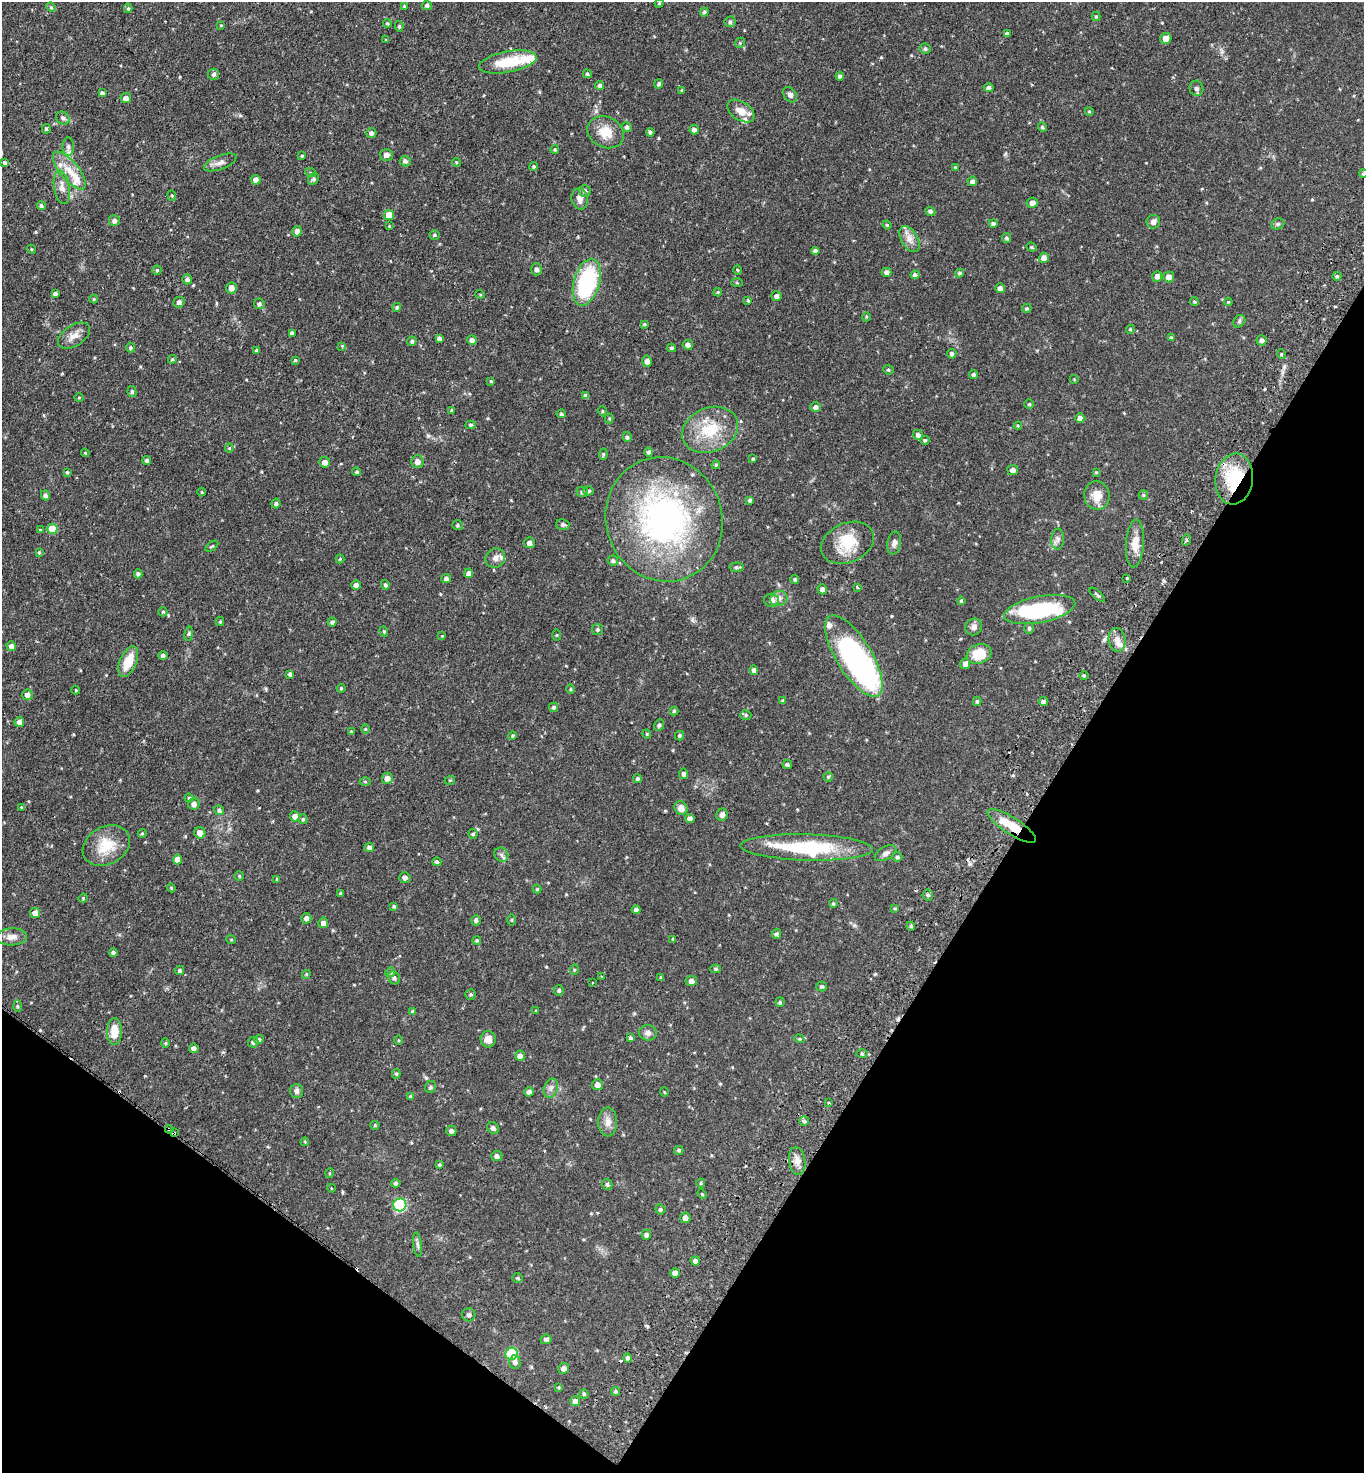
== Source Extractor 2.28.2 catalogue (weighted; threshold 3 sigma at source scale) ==
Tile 15 of 4 x 4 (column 3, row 4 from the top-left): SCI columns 2924-4285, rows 36-1506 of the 5986 x 5954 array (HDU 1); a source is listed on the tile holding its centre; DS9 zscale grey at full resolution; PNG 1366 x 1475 px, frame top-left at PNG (2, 2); each listed source drawn as its Kron ellipse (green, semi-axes under 4 px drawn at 4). Shown black and unused: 29% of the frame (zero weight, under 2 of 3 exposures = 3% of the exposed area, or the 3 px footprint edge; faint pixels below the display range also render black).
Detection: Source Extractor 2.28.2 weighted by HDU 2 'WHT'; one run over the whole footprint, this tile lists its part. Background 0.0878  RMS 0.0066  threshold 0.0297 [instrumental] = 3 sigma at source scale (4.5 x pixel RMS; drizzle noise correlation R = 1.50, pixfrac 1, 0.05/0.05 arcsec/px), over >= 5 px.
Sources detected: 380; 3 inside a brighter object's white glare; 8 cosmic-ray / hot-pixel residue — neither listed nor drawn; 10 inside a brighter listed object's ellipse — not listed separately; the other 359 listed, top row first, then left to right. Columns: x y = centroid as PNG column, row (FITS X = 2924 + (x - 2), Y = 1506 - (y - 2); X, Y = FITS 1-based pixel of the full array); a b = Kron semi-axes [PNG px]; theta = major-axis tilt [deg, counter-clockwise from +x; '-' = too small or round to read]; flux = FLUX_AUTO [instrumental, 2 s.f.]
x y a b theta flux
659 3 4 4 - 0.69
427 5 5 4 - 1.3
404 6 4 4 - 0.73
51 7 5 4 - 0.76
128 8 4 4 - 0.83
704 12 4 4 - 1.3
1096 16 5 4 - 0.78
730 22 5 5 - 1.6
387 24 4 3 - 0.72
221 25 4 3 - 0.54
399 26 5 4 - 0.83
1007 34 4 4 - 1.7
1166 38 6 5 - 4.4
386 39 3 2 - 0.52
740 43 5 4 - 0.81
925 49 5 5 - 1.1
508 62 29 10 10 21
214 74 5 5 - 1.5
587 74 4 4 - 1.1
840 76 4 4 - 1.5
659 84 5 4 - 1.4
600 85 4 4 - 1.3
989 88 5 4 - 1.9
1196 88 8 7 - 2.2
682 90 4 4 - 0.66
102 93 4 4 - 1.4
790 95 8 6 -52 1.9
126 98 5 5 - 3
741 111 15 9 -33 6.3
1089 111 4 4 - 0.7
63 118 7 6 - 1.6
627 127 5 4 - 1.9
1042 127 5 4 - 1.1
46 129 5 4 - 0.97
694 130 5 4 - 1.8
606 132 19 15 -25 11
650 132 4 3 - 1.2
371 133 5 5 - 1.9
68 147 9 6 88 2.3
555 150 4 3 - 0.7
386 155 6 6 - 2.9
302 156 3 3 - 0.81
405 161 5 5 - 1.8
5 162 3 3 - 2.7
220 162 17 7 21 3.5
456 162 4 3 - 0.61
534 166 4 4 - 1
955 167 3 3 - 0.58
69 171 23 9 -50 9.6
311 173 5 3 - 0.6
1363 174 4 4 - 1.1
313 179 6 5 - 1.3
256 180 5 4 - 3.4
972 181 5 4 - 1.7
62 187 17 8 -80 4.6
585 191 6 5 - 1.4
172 195 5 4 - 0.78
580 199 10 8 -76 3.6
1032 203 6 5 - 2.5
41 205 5 4 - 1.3
930 211 5 4 - 1.2
389 215 5 5 - 7.6
114 221 5 5 - 2.1
1153 222 7 6 - 2.9
993 223 4 4 - 1.5
1278 224 7 5 21 1.1
887 225 4 4 - 0.75
389 226 4 4 - 0.52
297 231 5 5 - 2.9
434 235 5 4 - 0.82
1006 238 5 4 - 1.2
909 239 14 8 -59 4.5
1032 247 5 4 - 0.79
31 249 5 3 - 0.68
815 251 4 4 - 1.6
1044 258 5 5 - 3.6
537 269 6 5 - 1.8
157 270 4 4 - 0.86
737 270 5 3 - 0.59
887 272 5 4 - 2
960 273 4 3 - 1
915 275 4 4 - 1.7
1157 276 5 5 - 2.3
1337 276 4 4 - 1.1
1169 277 5 5 - 3.7
187 279 5 5 - 2.2
587 282 24 13 74 62
737 283 6 4 -3 0.69
231 288 5 5 - 4
1000 288 5 4 - 2.3
718 292 4 3 - 0.57
55 293 4 3 - 1.6
480 294 5 3 - 0.58
777 296 5 5 - 2.1
94 299 4 4 - 0.71
748 300 4 3 - 0.71
179 302 6 5 - 1.9
1194 302 4 4 - 0.75
1228 302 4 4 - 0.59
259 304 5 5 - 1.4
397 307 4 4 - 0.92
1027 308 4 4 - 0.89
866 317 4 3 - 0.53
1239 321 7 5 48 1.2
644 324 4 3 - 0.72
1130 329 4 4 - 0.66
292 333 4 4 - 1.9
74 336 18 10 32 5.7
1171 337 3 3 - 0.6
439 338 4 4 - 1.8
472 340 5 5 - 2.4
1262 340 5 5 - 1.8
412 341 5 4 - 1.2
688 345 5 5 - 2.3
342 346 4 4 - 0.48
130 348 5 4 - 0.99
671 348 4 3 - 1
257 350 4 3 - 0.82
952 354 5 4 - 1.4
1281 354 5 3 - 0.6
172 359 4 4 - 0.71
295 360 4 4 - 0.67
647 361 5 5 - 2.8
888 370 5 4 - 0.98
974 375 4 4 - 1.1
1074 379 4 3 - 0.44
491 381 4 3 - 0.68
132 392 5 4 - 1.1
586 396 4 4 - 1.7
79 398 5 3 - 0.54
1029 404 4 4 - 0.86
816 407 5 5 - 2
452 410 4 3 - 0.88
602 411 5 3 - 0.64
561 414 5 4 - 1.1
609 418 5 4 - 0.69
1080 418 5 4 - 2.9
471 425 5 4 - 1
1018 426 4 4 - 0.64
710 430 29 22 23 24
918 435 5 5 - 2.3
627 437 5 4 - 1.2
925 440 4 4 - 0.85
229 448 4 4 - 0.73
649 452 5 4 - 1.4
85 453 4 3 - 0.6
603 454 6 4 84 0.83
753 459 4 3 - 0.82
147 460 4 4 - 1.4
325 462 5 5 - 3.1
418 462 6 6 - 3
716 465 4 4 - 0.81
1013 470 5 5 - 2.7
67 472 3 3 - 0.85
357 472 4 4 - 1
1096 472 4 4 - 0.66
1234 479 25 19 83 35
589 491 5 4 - 1.1
202 492 4 3 - 0.58
582 492 5 5 - 1.4
45 495 5 4 - 1.5
1097 495 14 12 -78 8.6
1143 495 5 4 - 0.76
750 500 3 3 - 1.2
276 504 5 4 - 1.2
664 519 63 58 -69 170
563 524 6 5 - 1.1
457 525 5 5 - 1
52 529 5 5 - 15
40 530 4 4 - 0.57
1058 539 10 6 87 2.1
1186 540 6 3 72 0.82
529 543 5 5 - 2.4
848 543 27 19 24 19
894 543 11 7 80 2.7
1135 543 24 9 86 7.9
212 546 7 3 34 0.73
39 552 4 3 - 0.76
495 558 10 9 - 3.4
340 559 4 4 - 0.6
613 561 5 5 - 1.4
737 567 7 5 2 1.3
469 573 4 4 - 2.3
138 574 4 4 - 1.6
446 578 5 4 - 1.8
1127 578 3 2 - 0.92
795 579 5 4 - 1
356 585 4 4 - 2.1
385 585 5 4 - 1.3
857 587 3 3 - 3.3
822 589 5 4 - 2.2
1097 595 10 4 -42 1.1
779 598 9 7 22 2.6
771 600 7 6 - 3.1
961 601 4 4 - 0.77
1040 609 36 13 11 52
163 612 4 4 - 0.81
220 621 5 4 - 0.7
332 622 4 4 - 1.9
974 627 9 8 - 2.7
1029 628 5 4 - 1
598 630 5 5 - 1.2
384 631 5 4 - 0.77
189 634 7 3 81 0.89
557 635 5 3 - 0.58
442 636 3 3 - 0.44
1117 640 12 8 -84 4
11 646 5 5 - 3
979 654 13 9 19 14
163 655 5 4 - 1.5
854 656 46 17 -58 120
128 662 16 8 67 11
965 664 5 5 - 2.6
754 670 5 4 - 1.6
290 674 4 4 - 1.8
1084 675 5 3 - 0.77
341 688 4 4 - 0.69
571 689 4 3 - 0.63
76 690 4 4 - 0.58
27 695 5 5 - 2.7
783 701 4 4 - 1.2
977 701 4 3 - 1.1
1043 701 5 4 - 1.6
554 707 4 4 - 1.1
674 711 4 4 - 0.9
746 715 5 5 - 0.9
19 722 5 4 - 3.5
659 725 6 4 65 1.4
366 729 5 3 - 0.58
351 732 4 3 - 0.63
647 734 4 4 - 0.62
513 736 4 4 - 0.75
680 736 5 4 - 0.92
787 764 4 4 - 1.1
684 774 5 4 - 2
828 777 5 4 - 0.75
387 778 5 5 - 3.1
637 779 4 4 - 1.2
450 780 5 3 - 0.55
365 781 5 3 - 0.68
189 798 4 4 - 1
194 804 6 5 - 2.6
21 807 4 3 - 0.5
681 808 7 6 - 4.3
219 810 5 4 - 1.3
722 815 6 5 - 2.7
295 816 5 5 - 3.5
690 818 4 4 - 2.5
303 819 5 4 - 0.97
1012 826 28 8 -33 18
142 833 4 4 - 0.66
200 833 6 5 - 4.5
473 834 5 4 - 0.9
106 845 25 19 29 17
369 847 5 4 - 1.9
807 847 66 13 -2 50
886 853 12 6 28 2.6
501 855 7 6 - 1.8
897 857 5 5 - 1.2
177 859 5 4 - 4.2
437 862 4 4 - 1.3
239 876 5 4 - 0.81
405 877 5 5 - 2.1
277 879 4 4 - 0.8
171 888 4 4 - 0.62
537 889 4 4 - 0.8
341 893 3 3 - 0.72
928 895 5 5 - 1
83 898 5 4 - 0.66
833 903 4 3 - 0.82
394 906 4 4 - 0.83
895 908 4 3 - 0.67
636 910 4 4 - 1.8
35 913 5 5 - 3.5
306 918 5 5 - 2.2
476 920 5 4 - 1.4
512 920 5 3 - 0.61
323 923 5 5 - 2.7
911 926 4 4 - 0.86
777 934 5 4 - 1.4
12 937 15 8 3 4.2
231 939 5 3 - 0.54
673 939 4 3 - 0.64
477 940 4 4 - 0.86
113 952 4 4 - 1.5
716 969 5 4 - 1.1
179 970 5 4 - 1.2
574 970 5 3 - 0.57
390 972 5 4 - 0.98
306 974 4 4 - 0.69
601 976 3 2 - 0.43
394 978 7 5 -53 1.7
661 978 4 3 - 1.1
691 981 5 5 - 2.6
592 983 3 3 - 0.63
822 986 5 5 - 1.1
559 990 5 5 - 1.2
471 994 5 5 - 1.1
780 1002 4 4 - 0.87
17 1006 6 4 -88 0.87
412 1011 4 3 - 0.57
536 1011 4 3 - 0.67
114 1031 13 7 89 10
648 1033 9 7 -14 2.8
630 1038 4 4 - 0.93
488 1039 8 7 - 4.6
799 1039 5 4 - 0.71
259 1040 5 4 - 1.2
398 1040 5 3 - 0.54
253 1042 5 5 - 1.7
165 1043 5 4 - 0.72
194 1048 5 4 - 1.8
862 1053 5 3 - 0.77
520 1056 5 5 - 2.4
396 1074 5 4 - 0.93
597 1085 5 5 - 3
431 1087 6 5 - 1.1
551 1088 10 7 73 2.6
297 1091 7 6 - 2.4
529 1092 5 4 - 1.9
664 1092 5 3 - 0.44
410 1096 4 3 - 0.7
829 1103 3 3 - 0.98
804 1121 5 4 - 2.4
608 1122 14 9 -90 4.3
375 1125 4 4 - 0.67
493 1128 6 5 - 1.9
169 1129 4 3 - 1.4
451 1131 5 5 - 2.2
174 1133 3 3 - 1.2
305 1142 4 3 - 0.51
679 1150 4 4 - 1.1
497 1156 5 5 - 2
797 1161 14 8 -83 3.9
439 1165 3 3 - 0.84
330 1173 5 3 - 0.61
396 1183 5 4 - 1
701 1183 4 4 - 0.76
607 1184 6 5 - 1.2
331 1188 4 3 - 0.44
702 1194 5 3 - 0.53
400 1205 6 6 - 62
660 1209 5 5 - 0.96
685 1218 5 5 - 2.5
646 1235 5 4 - 1.9
417 1244 12 4 -83 1.7
695 1261 5 4 - 2.7
675 1273 5 4 - 3.1
518 1278 5 4 - 0.79
469 1315 6 6 - 1.9
546 1339 5 4 - 1.3
512 1354 6 6 - 32
628 1358 4 4 - 1.5
515 1362 7 6 - 2.2
564 1368 5 5 - 2.6
559 1387 4 3 - 0.62
616 1391 4 4 - 1.2
584 1394 4 4 - 0.89
575 1401 5 5 - 2.3
Overlapping masked pixels (flux is a lower limit): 5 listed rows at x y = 1234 479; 664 519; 1012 826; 169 1129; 174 1133
Isophote crosses this tile's border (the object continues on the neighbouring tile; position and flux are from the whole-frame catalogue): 1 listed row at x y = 1363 174